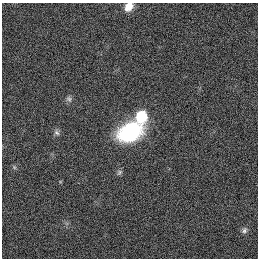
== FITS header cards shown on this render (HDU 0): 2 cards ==
NAXIS1  =                  256
NAXIS2  =                  256

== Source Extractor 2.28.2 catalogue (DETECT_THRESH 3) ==
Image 256 x 256 px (HDU 0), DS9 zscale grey, 1 PNG px = 1 image px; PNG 260 x 260 px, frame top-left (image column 1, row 256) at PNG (2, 3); no overlay
Background 1120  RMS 5.2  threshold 15.6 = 3 sigma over >= 5 px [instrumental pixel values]
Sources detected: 8; all 8 listed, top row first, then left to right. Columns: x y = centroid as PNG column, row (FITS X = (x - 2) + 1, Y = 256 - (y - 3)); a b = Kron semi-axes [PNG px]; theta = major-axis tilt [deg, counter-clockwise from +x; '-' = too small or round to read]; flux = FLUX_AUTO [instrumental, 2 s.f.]
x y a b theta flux
129 7 10 8 47 4200
69 99 10 7 -61 1200
141 116 9 8 - 18000
57 132 10 7 -56 1100
130 132 29 20 26 30000
14 167 6 5 - 590
119 172 9 6 46 790
244 230 9 7 61 1100
At the frame edge (FLAGS 8, measured only in part): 1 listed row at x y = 129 7